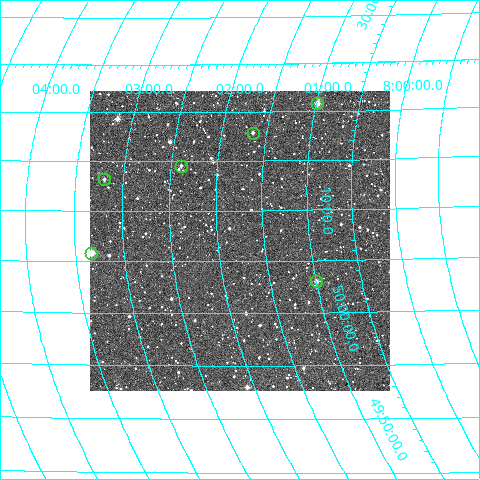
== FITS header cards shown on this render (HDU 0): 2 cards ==
NAXIS1  =                  300
NAXIS2  =                  300

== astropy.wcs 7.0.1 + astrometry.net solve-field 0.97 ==
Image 300 x 300 px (HDU 0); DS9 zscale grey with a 90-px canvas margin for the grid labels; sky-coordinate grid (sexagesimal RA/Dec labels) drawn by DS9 from the SOLVED WCS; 6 Tycho-2 reference stars matched to detected sources circled (green)
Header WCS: RA---TAN/DEC--TAN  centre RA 08:01:48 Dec +50:07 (120.45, +50.12 deg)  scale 6 arcsec/px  FOV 30.0' x 30.0'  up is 0 deg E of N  parity normal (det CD < 0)
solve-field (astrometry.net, Tycho-2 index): VERIFIED the header's WCS against the Tycho-2 star catalogue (verified at 2 index scales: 6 matches each, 0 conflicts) and refined it, rather than solving blind
Solved WCS: RA---TAN-SIP/DEC--TAN-SIP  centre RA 08:01:46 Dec +50:07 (120.44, +50.12 deg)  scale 6.22 x 5.93 arcsec/px (non-square pixels)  FOV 31.1' x 29.7'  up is -5 deg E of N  parity normal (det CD < 0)
The solver's refit moves the header's centre by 18 arcsec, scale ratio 1.037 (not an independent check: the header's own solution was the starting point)
Tycho-2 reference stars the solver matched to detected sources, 6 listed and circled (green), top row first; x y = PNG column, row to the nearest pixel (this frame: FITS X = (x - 90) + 1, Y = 300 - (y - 91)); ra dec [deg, ICRS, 3 dp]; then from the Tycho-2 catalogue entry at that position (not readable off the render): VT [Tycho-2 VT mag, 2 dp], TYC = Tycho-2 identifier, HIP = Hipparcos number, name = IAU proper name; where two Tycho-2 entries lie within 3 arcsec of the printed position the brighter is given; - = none
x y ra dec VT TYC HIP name
317 103 120.244 +50.346 10.06 3414-1633-1 - -
253 133 120.413 +50.298 11.33 3414-1664-1 - -
181 166 120.599 +50.243 11.88 3414-1959-1 - -
104 179 120.800 +50.219 11.69 3414-1753-1 - -
91 253 120.832 +50.097 10.02 3414-2055-1 - -
316 281 120.248 +50.050 11.13 3414-1977-1 - -